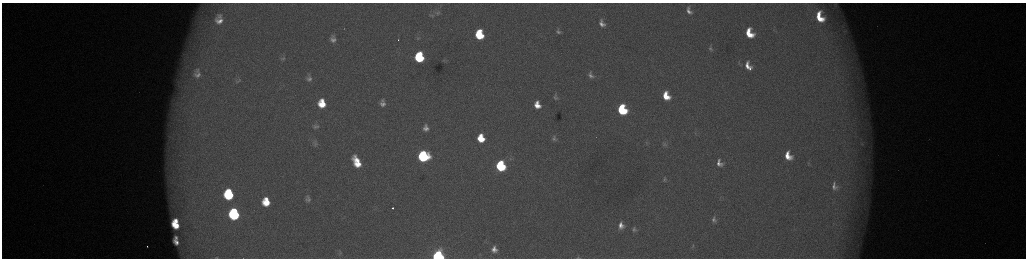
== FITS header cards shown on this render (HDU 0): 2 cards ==
NAXIS1  =                 2048 /fastest changing axis
NAXIS2  =                  512 /next to fastest changing axis

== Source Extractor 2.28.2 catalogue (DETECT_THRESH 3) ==
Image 2048 x 512 px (HDU 0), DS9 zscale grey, zoomed out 1/2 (1 PNG px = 2 x 2 image px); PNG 1028 x 260 px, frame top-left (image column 1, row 511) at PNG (2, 3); no overlay
Background 176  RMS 2.1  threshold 6.16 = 3 sigma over >= 5 px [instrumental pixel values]
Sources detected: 72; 4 cannot appear on this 1/2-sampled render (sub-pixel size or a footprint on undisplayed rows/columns) and are not listed; the other 68 listed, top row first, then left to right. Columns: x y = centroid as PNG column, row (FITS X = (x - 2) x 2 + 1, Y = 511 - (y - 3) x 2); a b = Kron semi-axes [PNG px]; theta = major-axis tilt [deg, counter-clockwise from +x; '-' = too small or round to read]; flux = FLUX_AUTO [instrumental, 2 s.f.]
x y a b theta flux
835 5 11 7 -75 2100
689 11 8 5 -62 2200
437 13 10 5 -12 1500
219 16 9 7 5 1900
432 16 8 4 -5 910
820 17 13 8 -66 13000
219 21 10 7 -1 3800
602 23 12 8 -71 3700
344 29 2 1 - 390
558 32 5 3 - 780
749 33 10 7 -65 12000
479 35 8 6 -78 23000
418 38 6 5 - 670
333 39 6 5 - 2100
398 40 2 1 - 300
710 49 7 4 -41 820
187 57 5 3 - 910
419 57 8 6 -82 34000
283 58 9 5 12 1100
747 66 9 5 87 3600
750 68 5 3 - 1500
197 70 8 7 - 1800
197 75 11 8 -4 2700
591 75 8 5 -73 1800
309 79 7 6 - 1700
239 80 6 5 - 1000
666 96 9 7 -67 10000
555 97 5 4 - 940
382 101 7 5 -73 1100
322 103 8 7 - 10000
383 104 9 7 -4 2400
537 105 7 5 -71 5400
622 110 8 6 -69 39000
316 126 8 8 - 1700
426 128 10 8 -86 3200
695 133 4 2 - 310
481 138 7 6 - 11000
554 138 7 6 - 1200
861 143 4 3 - 610
315 144 8 6 9 1400
664 144 7 4 -31 740
423 156 8 7 - 58000
788 156 8 6 -64 6300
357 162 14 7 -65 11000
719 163 9 7 -71 3000
809 163 4 3 - 320
501 166 7 6 - 51000
664 179 4 2 - 480
834 186 7 4 -79 1700
228 194 9 7 -84 35000
308 199 8 6 89 1600
266 202 8 6 -82 11000
393 208 2 2 - 1500
234 214 8 7 - 60000
714 219 8 5 -87 1600
176 221 4 3 - 3200
175 225 8 5 -44 9200
621 225 7 5 -88 3200
634 229 6 4 77 1100
176 237 4 3 - 1000
176 242 7 4 -51 2600
147 246 2 1 - 620
693 246 6 2 70 340
494 249 6 5 - 2500
340 252 8 7 - 1300
438 256 6 6 - 100000
578 257 5 4 - 440
217 258 4 2 - 180
At the frame edge (FLAGS 8, measured only in part): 4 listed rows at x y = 835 5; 438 256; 578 257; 217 258
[4 sub-pixel or undisplayed-footprint detections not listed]